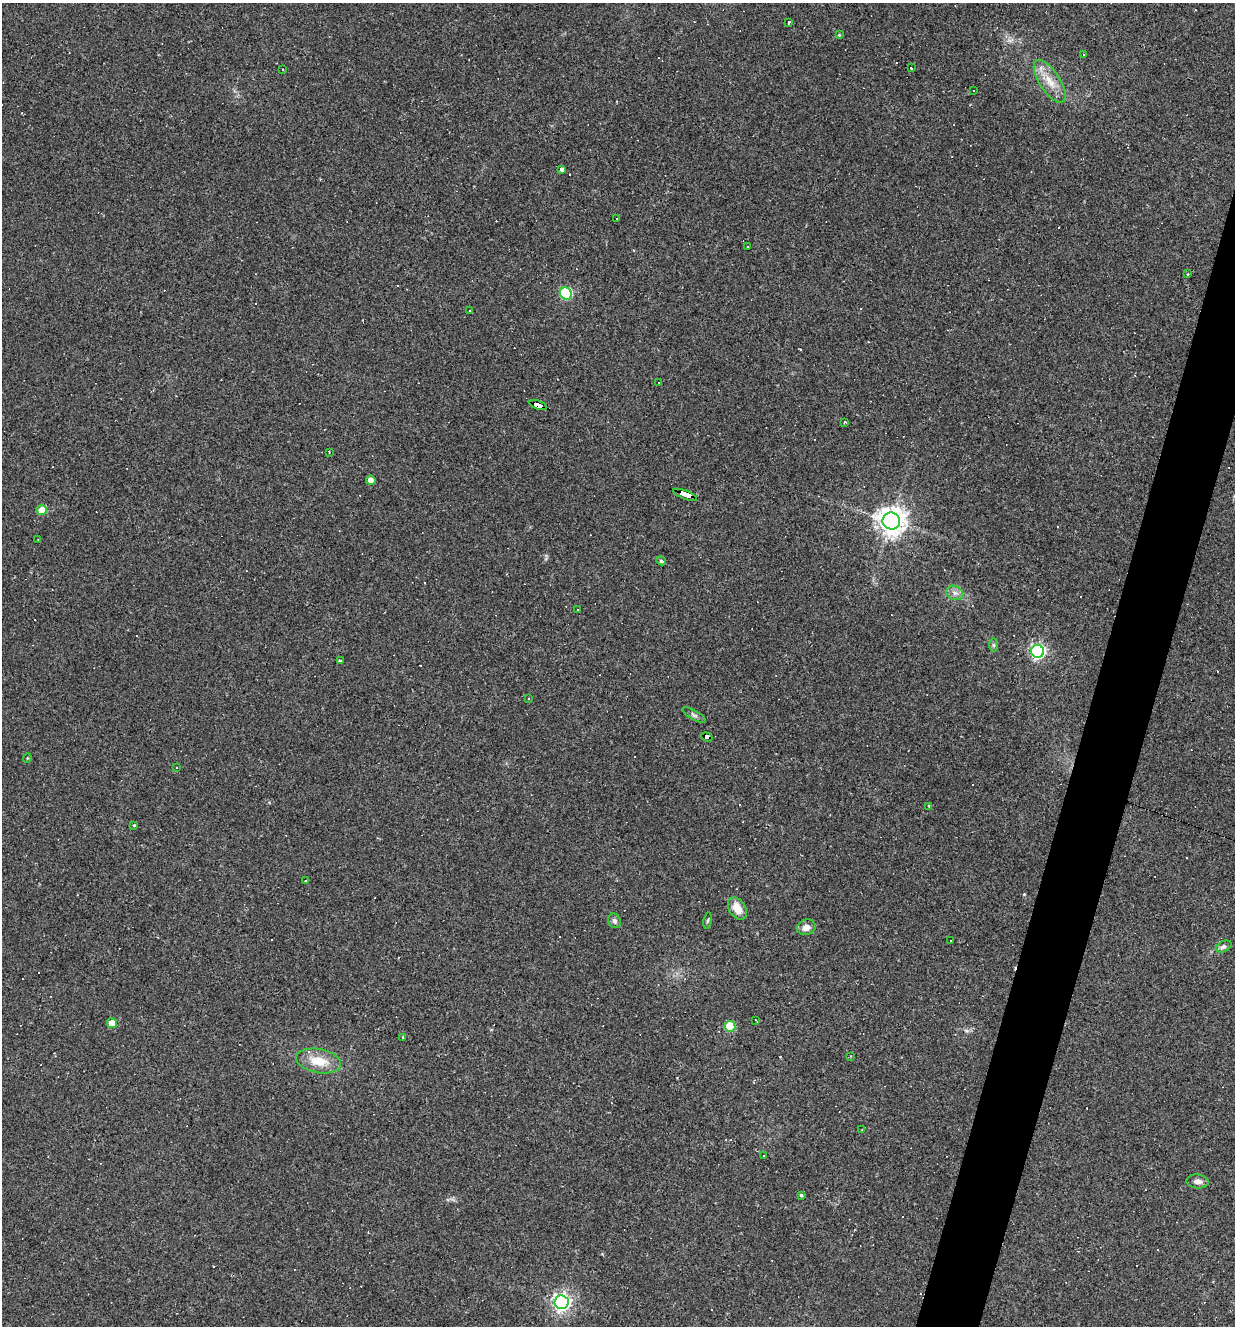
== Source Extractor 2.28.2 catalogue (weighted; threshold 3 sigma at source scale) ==
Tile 10 of 4 x 4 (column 2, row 3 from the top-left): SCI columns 1359-2591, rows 1325-2648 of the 5310 x 5295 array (HDU 1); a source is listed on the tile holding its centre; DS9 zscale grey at full resolution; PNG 1237 x 1328 px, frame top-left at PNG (2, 3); each listed source drawn as its Kron ellipse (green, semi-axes under 4 px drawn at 4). Shown black and unused: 4% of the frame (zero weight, under 2 of 3 exposures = <1% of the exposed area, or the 3 px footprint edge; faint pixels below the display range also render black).
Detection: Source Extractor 2.28.2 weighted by HDU 2 'WHT'; one run over the whole footprint, this tile lists its part. Background 0.108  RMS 0.0078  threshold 0.0349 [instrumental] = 3 sigma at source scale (4.5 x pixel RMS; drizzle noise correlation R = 1.50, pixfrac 1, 0.05/0.05 arcsec/px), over >= 5 px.
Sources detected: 89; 35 cosmic-ray / hot-pixel residue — neither listed nor drawn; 1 inside a brighter listed object's ellipse — not listed separately; the other 53 listed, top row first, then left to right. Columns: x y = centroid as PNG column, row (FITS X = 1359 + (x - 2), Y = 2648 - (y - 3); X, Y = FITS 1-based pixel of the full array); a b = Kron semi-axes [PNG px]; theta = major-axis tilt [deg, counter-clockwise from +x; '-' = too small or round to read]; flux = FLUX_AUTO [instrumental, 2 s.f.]
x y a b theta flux
789 23 4 3 - 16
839 35 4 3 - 0.76
1083 54 3 2 - 0.73
911 68 3 3 - 1.2
282 69 2 2 - 0.58
1050 81 24 10 -57 13
973 90 3 2 - 1.4
562 170 4 4 - 2.8
616 218 3 2 - 0.75
748 246 3 3 - 1.2
1188 274 3 3 - 0.51
566 294 6 5 - 64
469 311 3 2 - 0.77
659 382 3 2 - 0.6
538 405 9 4 -21 110
844 422 4 2 - 0.73
329 452 3 3 - 0.73
371 480 5 4 - 6.1
685 495 12 3 -20 260
42 510 5 5 - 17
891 521 9 8 - 860
38 540 4 2 - 0.52
661 561 5 4 - 1.6
955 593 9 6 -26 3.3
578 609 3 2 - 0.78
994 645 7 4 -90 1.2
1038 651 6 6 - 180
341 661 3 3 - 4.1
528 698 3 2 - 0.62
694 715 13 4 -31 2.1
707 737 6 3 -20 52
27 758 5 3 - 0.62
176 767 3 2 - 0.69
929 806 3 2 - 1.1
134 825 3 3 - 14
305 881 3 3 - 3.3
737 908 12 8 -55 11
708 920 8 3 81 1.1
614 921 7 6 - 2.4
806 927 9 7 17 4.6
951 941 3 2 - 0.62
1224 946 8 5 28 2.4
756 1020 3 2 - 0.63
112 1023 5 5 - 9.2
730 1026 5 5 - 26
403 1038 3 2 - 1.4
851 1056 3 3 - 0.56
318 1061 23 12 -10 16
862 1130 3 2 - 0.64
763 1156 3 3 - 5.7
1198 1181 11 7 -6 4
801 1195 4 3 - 1.2
562 1302 7 7 - 340
Overlapping masked pixels (flux is a lower limit): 3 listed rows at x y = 538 405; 685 495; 707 737